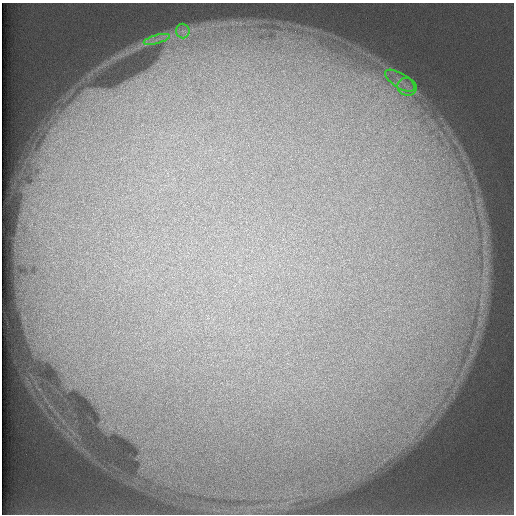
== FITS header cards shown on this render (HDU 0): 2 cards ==
NAXIS1  =                  512 /
NAXIS2  =                  512 /

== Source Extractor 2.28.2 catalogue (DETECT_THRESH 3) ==
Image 512 x 512 px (HDU 0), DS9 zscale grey, 1 PNG px = 1 image px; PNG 516 x 516 px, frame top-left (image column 1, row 512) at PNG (2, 3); each listed source drawn as its Kron ellipse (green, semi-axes under 4 px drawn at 4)
Background 116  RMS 4.7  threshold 14.2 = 3 sigma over >= 5 px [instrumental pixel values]
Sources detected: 4; all 4 listed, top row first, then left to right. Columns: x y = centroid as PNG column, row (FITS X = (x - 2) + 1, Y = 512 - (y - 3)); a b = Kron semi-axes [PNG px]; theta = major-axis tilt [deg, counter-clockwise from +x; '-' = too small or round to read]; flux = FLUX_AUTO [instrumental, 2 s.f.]
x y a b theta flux
183 31 7 7 - 1400
157 39 14 3 15 1500
400 81 17 7 -32 3500
407 87 10 8 -28 2700